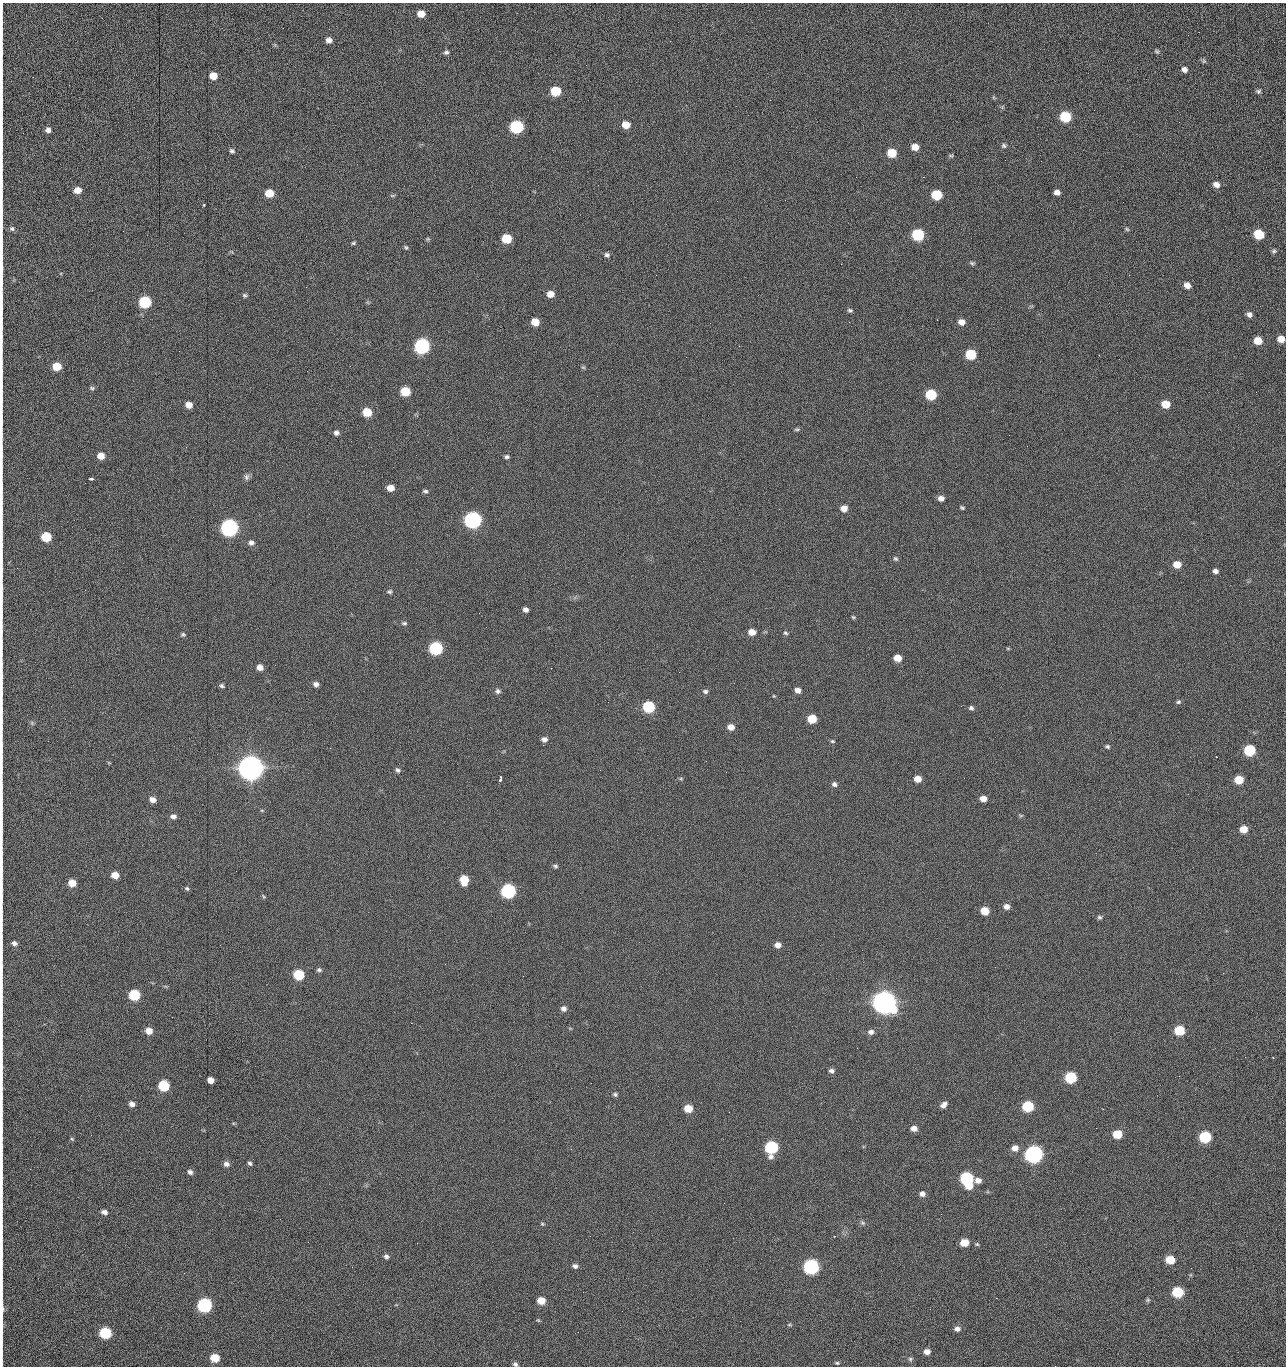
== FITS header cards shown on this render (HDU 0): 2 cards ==
NAXIS1  =                 1284 /fastest changing axis
NAXIS2  =                 1364 /next to fastest changing axis

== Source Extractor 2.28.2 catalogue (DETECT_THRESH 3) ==
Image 1284 x 1364 px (HDU 0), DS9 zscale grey, 1 PNG px = 1 image px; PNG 1288 x 1368 px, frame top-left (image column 1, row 1364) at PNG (2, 3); no overlay
Background 151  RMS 15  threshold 45.2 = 3 sigma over >= 5 px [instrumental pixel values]
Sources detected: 247; all 247 listed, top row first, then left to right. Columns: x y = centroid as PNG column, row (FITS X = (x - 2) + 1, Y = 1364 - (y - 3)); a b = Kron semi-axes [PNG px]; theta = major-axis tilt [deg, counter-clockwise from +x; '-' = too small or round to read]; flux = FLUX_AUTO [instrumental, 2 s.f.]
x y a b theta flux
421 14 6 6 - 1.2e+04
2 31 19 2 90 3.8e+03
1188 35 2 2 - 8.3e+02
329 40 6 6 - 5.3e+03
670 41 3 2 - 1.6e+03
1157 51 7 5 -44 1.7e+03
446 52 6 5 - 2.4e+03
1204 61 7 5 -46 1.8e+03
2 67 19 2 90 3.7e+03
1184 70 7 6 - 4.1e+03
213 76 6 6 - 1.3e+04
556 91 7 6 - 4.0e+04
1258 91 6 5 - 2.1e+03
993 97 6 4 -71 1.1e+03
2 112 11 2 90 2.0e+03
1065 117 7 6 - 5.9e+04
1179 122 3 2 - 8.2e+02
626 125 7 6 - 1.4e+04
516 127 7 7 - 1.6e+05
48 130 6 6 - 4.4e+03
1004 146 6 5 - 2.0e+03
915 147 7 6 - 1.1e+04
2 149 7 2 90 1.1e+03
232 151 6 5 - 2.2e+03
892 153 7 6 - 2.7e+04
951 155 6 4 0 1.5e+03
1005 160 3 2 - 7.6e+02
1041 161 3 2 - 1.2e+03
856 177 2 2 - 1.5e+03
923 177 2 2 - 2.0e+04
2 183 17 2 90 3.1e+03
1216 185 7 6 - 6.5e+03
77 190 7 6 - 1.0e+04
1057 192 6 5 - 5.3e+03
269 193 7 6 - 1.9e+04
392 195 8 4 8 1.4e+03
936 195 7 6 - 5.0e+04
204 205 3 2 - 3.1e+03
2 211 15 2 90 3.0e+03
12 229 6 6 - 2.0e+03
1127 229 6 5 - 1.5e+03
123 231 2 2 - 2.5e+03
1259 234 7 6 - 4.2e+04
918 235 7 7 - 1.0e+05
428 239 5 5 - 1.4e+03
507 239 7 6 - 3.9e+04
353 243 5 4 - 1.5e+03
406 247 5 4 - 1.5e+03
1274 251 7 6 - 2.2e+03
607 255 7 6 - 2.7e+03
972 263 7 5 -11 1.8e+03
841 264 2 2 - 1.9e+04
2 268 21 3 90 4.5e+03
1187 285 7 6 - 7.6e+03
306 287 2 2 - 5.6e+02
550 294 7 6 - 9.0e+03
245 295 5 5 - 1.9e+03
145 302 7 7 - 9.8e+04
850 310 6 5 - 1.9e+03
1249 314 6 6 - 4.1e+03
535 322 6 6 - 1.5e+04
961 322 7 5 -12 7.2e+03
710 323 2 2 - 2.3e+03
1281 339 7 6 - 1.0e+04
1258 341 6 6 - 1.6e+04
422 346 7 7 - 2.9e+05
971 354 7 6 - 5.6e+04
57 366 6 6 - 2.4e+04
350 366 3 2 - 1.8e+03
583 367 6 4 -2 1.3e+03
92 388 7 5 -18 1.9e+03
405 391 7 6 - 3.5e+04
2 392 9 2 90 1.5e+03
1256 392 2 2 - 1.0e+03
931 394 7 6 - 5.8e+04
1165 404 7 6 - 1.8e+04
189 405 6 5 - 8.2e+03
367 412 7 6 - 2.8e+04
2 422 11 2 90 1.7e+03
797 429 8 5 2 1.8e+03
336 433 6 6 - 3.5e+03
1009 435 3 2 - 7.7e+02
186 447 3 2 - 2.1e+03
2 454 10 2 90 1.7e+03
101 456 6 6 - 1.2e+04
506 457 5 4 - 2.3e+03
247 477 9 7 76 3.2e+03
91 479 4 3 - 3.7e+03
85 483 2 2 - 6.2e+02
390 488 6 5 - 9.6e+03
425 491 7 5 -7 2.2e+03
941 498 6 5 - 5.6e+03
844 508 6 6 - 8.5e+03
962 508 5 4 - 1.5e+03
473 520 8 7 - 5.0e+05
229 528 8 7 - 5.4e+05
46 537 7 6 - 4.0e+04
251 543 7 6 - 4.2e+03
896 559 7 5 -42 1.9e+03
1177 565 7 6 - 1.3e+04
2 569 9 2 90 1.6e+03
1215 571 5 4 - 3.6e+03
2 588 11 2 -89 2.1e+03
389 592 7 6 - 2.2e+03
525 610 5 5 - 3.9e+03
853 617 5 4 - 1.3e+03
404 623 7 5 -7 2.0e+03
752 632 7 6 - 9.9e+03
785 633 6 5 - 1.7e+03
183 635 6 6 - 1.8e+03
436 648 7 7 - 1.5e+05
1008 648 5 3 - 9.4e+02
898 658 6 6 - 1.3e+04
260 667 6 5 - 7.1e+03
679 672 2 2 - 1.5e+03
2 675 14 2 90 2.5e+03
316 684 6 5 - 4.0e+03
222 686 7 5 -20 2.0e+03
798 690 6 5 - 5.6e+03
498 691 8 6 -1 3.1e+03
705 691 7 6 - 2.5e+03
2 693 11 2 90 2.0e+03
774 696 5 4 - 9.1e+02
1178 702 6 5 - 1.9e+03
649 707 7 6 - 9.2e+04
971 708 6 5 - 2.4e+03
812 719 6 6 - 2.6e+04
32 723 6 4 -72 1.5e+03
731 727 7 6 - 7.4e+03
544 739 6 5 - 4.3e+03
832 741 6 4 -13 1.5e+03
2 745 9 2 90 1.6e+03
543 745 2 2 - 2.4e+03
1107 746 7 5 -20 1.9e+03
1250 750 7 6 - 7.5e+04
1216 757 2 2 - 5.7e+02
706 761 2 2 - 1.4e+03
109 763 6 3 -19 8.9e+02
251 768 9 8 - 2.2e+06
398 770 6 5 - 2.6e+03
726 772 2 2 - 1.8e+03
681 779 6 4 0 1.3e+03
918 779 6 5 - 1.0e+04
500 780 4 3 - 2.7e+03
1239 780 6 6 - 2.4e+04
834 784 7 6 - 3.3e+03
983 799 6 5 - 7.6e+03
152 800 7 6 - 6.7e+03
262 810 5 3 - 1.0e+03
1021 815 6 4 19 1.2e+03
173 816 7 5 -6 3.9e+03
1244 829 6 6 - 1.5e+04
2 830 9 2 90 1.7e+03
555 866 6 4 -10 1.9e+03
115 875 6 5 - 1.2e+04
464 880 7 6 - 2.6e+04
72 883 6 6 - 1.5e+04
187 888 6 5 - 1.8e+03
508 891 7 7 - 2.4e+05
264 896 6 4 -46 1.2e+03
2 897 15 2 90 2.4e+03
1006 906 6 6 - 5.5e+03
985 911 6 6 - 1.8e+04
1099 917 6 5 - 1.9e+03
14 943 6 5 - 3.9e+03
778 945 6 5 - 6.0e+03
319 970 6 5 - 2.1e+03
299 975 7 6 - 6.0e+04
523 976 2 2 - 1.3e+03
134 995 7 6 - 7.3e+04
884 1002 9 8 - 1.8e+06
563 1009 6 6 - 4.2e+03
411 1023 2 2 - 3.6e+03
1179 1030 7 6 - 4.7e+04
149 1031 6 6 - 1.0e+04
871 1032 7 6 - 4.0e+03
2 1043 9 2 90 1.5e+03
857 1048 2 2 - 9.3e+02
1245 1057 3 2 - 1.3e+03
2 1067 13 2 -90 2.6e+03
831 1071 6 5 - 3.4e+03
1179 1076 2 2 - 1.8e+03
1071 1077 7 6 - 8.6e+04
210 1080 6 5 - 8.7e+03
164 1086 7 6 - 6.3e+04
615 1094 6 5 - 2.0e+03
132 1104 6 5 - 4.9e+03
944 1105 7 5 43 4.4e+03
1028 1106 7 6 - 7.1e+04
688 1108 6 5 - 2.0e+04
729 1112 2 2 - 6.9e+02
914 1128 6 5 - 6.9e+03
1096 1128 2 2 - 4.4e+02
2 1130 13 2 90 2.1e+03
1117 1134 6 6 - 3.0e+04
91 1135 2 2 - 1.6e+03
1205 1137 7 6 - 9.7e+04
72 1139 6 4 -44 1.3e+03
771 1147 7 7 - 1.4e+05
1015 1148 7 6 - 7.7e+03
571 1149 3 2 - 8.1e+02
1034 1154 8 7 - 6.3e+05
250 1163 6 5 - 2.2e+03
226 1164 7 6 - 4.6e+03
2 1168 9 2 90 1.4e+03
30 1169 2 2 - 1.8e+03
190 1172 6 5 - 3.4e+03
967 1178 7 6 - 1.5e+05
978 1180 6 5 - 6.5e+03
2 1182 8 2 90 1.0e+03
969 1186 7 5 5 1.7e+04
922 1194 6 6 - 4.4e+03
2 1205 10 2 90 1.8e+03
104 1212 7 5 -8 4.1e+03
280 1219 2 2 - 1.4e+03
862 1223 7 5 -44 2.1e+03
542 1224 6 4 -21 1.3e+03
2 1227 9 2 90 1.6e+03
308 1242 3 2 - 1.1e+03
964 1242 6 5 - 1.9e+04
417 1243 2 2 - 3.7e+03
977 1244 5 4 - 1.3e+03
2 1254 13 2 90 2.5e+03
386 1256 6 5 - 2.6e+03
1170 1260 7 6 - 2.6e+04
575 1266 7 5 -11 3.3e+03
811 1266 7 7 - 3.0e+05
1178 1292 7 6 - 7.7e+04
996 1298 3 2 - 2.0e+03
541 1300 6 5 - 1.7e+04
1148 1300 7 5 20 1.9e+03
205 1305 7 7 - 2.3e+05
2 1308 18 3 90 5.5e+03
622 1311 2 2 - 4.5e+02
538 1320 5 4 - 1.2e+03
2 1325 27 2 90 6.0e+03
789 1325 7 3 -7 1.3e+03
957 1329 7 6 - 4.4e+03
578 1332 2 2 - 2.3e+03
105 1333 7 6 - 9.0e+04
927 1352 6 5 - 6.4e+03
215 1358 6 6 - 2.9e+04
910 1359 6 6 - 1.8e+03
2 1361 10 2 90 1.3e+03
837 1363 5 4 - 1.4e+03
515 1364 6 5 - 2.5e+03
1055 1366 2 2 - 1.5e+03
At the frame edge (FLAGS 8, measured only in part): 32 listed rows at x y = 2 31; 2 67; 2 112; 2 149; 2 183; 2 211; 2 268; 1281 339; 2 392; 2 422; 2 454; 2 569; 2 588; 2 675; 2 693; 2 745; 2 830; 2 897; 14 943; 2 1043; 2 1067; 2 1130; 2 1168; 2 1182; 2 1205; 2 1227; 2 1254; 2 1308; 2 1325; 2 1361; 515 1364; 1055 1366

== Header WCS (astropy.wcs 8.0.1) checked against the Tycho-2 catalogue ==
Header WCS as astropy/WCSLIB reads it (CRVAL/CRPIX/CD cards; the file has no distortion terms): RA---TAN/DEC--TAN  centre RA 15:41:40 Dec +52:00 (235.42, +51.99 deg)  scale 1.26 arcsec/px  FOV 26.9' x 28.5'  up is +92 deg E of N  parity flipped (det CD > 0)
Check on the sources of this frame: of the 60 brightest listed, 10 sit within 2.0 arcsec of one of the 11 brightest Tycho-2 stars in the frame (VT <= 12.29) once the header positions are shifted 0.56 arcsec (0.34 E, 0.45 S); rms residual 0.96 arcsec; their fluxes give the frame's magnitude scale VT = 25.23 - 2.5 log10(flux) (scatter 0.08 mag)
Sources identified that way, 10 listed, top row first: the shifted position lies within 2.0 arcsec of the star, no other Tycho-2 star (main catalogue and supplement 1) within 4.0 arcsec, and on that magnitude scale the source's flux lands within +1.5 / -3 mag of the star's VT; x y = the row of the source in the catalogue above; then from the Tycho-2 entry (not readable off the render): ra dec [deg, ICRS J2000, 3 dp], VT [Tycho-2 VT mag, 2 dp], TYC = Tycho-2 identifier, HIP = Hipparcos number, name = IAU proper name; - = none
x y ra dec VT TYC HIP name
422 346 235.614 +52.064 11.61 3489-1132-1 - -
473 520 235.514 +52.049 11.19 3489-1407-1 - -
229 528 235.515 +52.133 11.12 3489-1380-1 - -
251 768 235.378 +52.130 9.31 3489-1322-1 76850 -
508 891 235.303 +52.042 11.52 3489-958-1 - -
884 1002 235.232 +51.912 9.59 3489-824-1 - -
1034 1154 235.143 +51.862 10.97 3489-1016-1 - -
967 1178 235.131 +51.886 12.29 3489-908-1 - -
811 1266 235.084 +51.941 11.45 3489-1346-1 - -
205 1305 235.075 +52.152 11.74 3489-912-1 - -